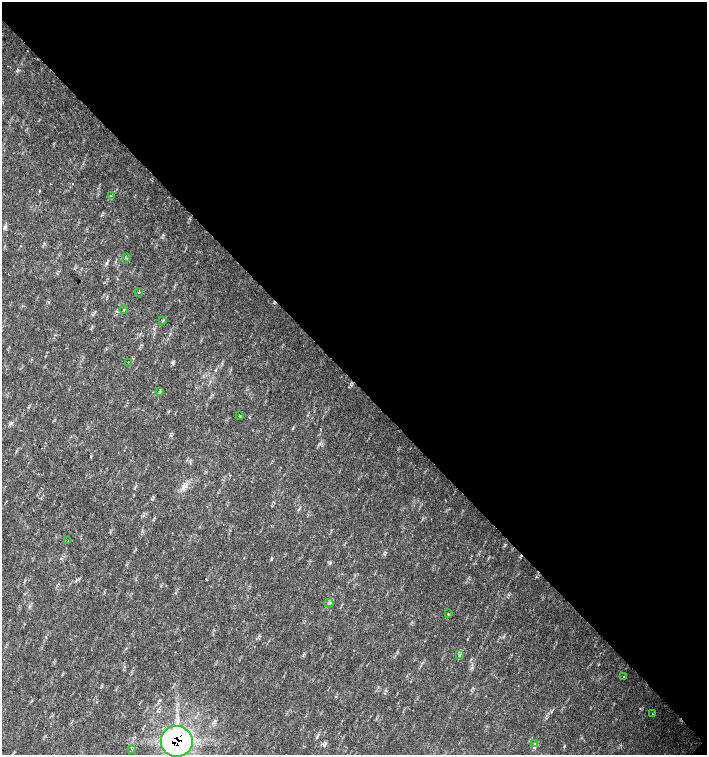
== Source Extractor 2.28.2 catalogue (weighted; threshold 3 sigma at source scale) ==
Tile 8 of 4 x 4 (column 4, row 2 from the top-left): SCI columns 4454-5862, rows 3013-4517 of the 6023 x 6029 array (HDU 1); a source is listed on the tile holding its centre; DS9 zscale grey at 2 x 2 block average (1 PNG px = mean of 2 x 2 image px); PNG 709 x 757 px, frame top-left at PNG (2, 2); each listed source drawn as its Kron ellipse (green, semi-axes under 4 px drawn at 4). Shown black and unused: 51% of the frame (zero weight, under 2 of 3 exposures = <1% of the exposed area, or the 3 px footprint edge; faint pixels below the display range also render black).
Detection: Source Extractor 2.28.2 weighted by HDU 2 'WHT'; one run over the whole footprint, this tile lists its part. Background 0.0239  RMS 0.0033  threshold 0.0147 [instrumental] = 3 sigma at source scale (4.5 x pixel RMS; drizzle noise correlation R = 1.50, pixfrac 1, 0.0396/0.0396 arcsec/px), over >= 5 px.
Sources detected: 18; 1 cosmic-ray / hot-pixel residue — neither listed nor drawn; the other 17 listed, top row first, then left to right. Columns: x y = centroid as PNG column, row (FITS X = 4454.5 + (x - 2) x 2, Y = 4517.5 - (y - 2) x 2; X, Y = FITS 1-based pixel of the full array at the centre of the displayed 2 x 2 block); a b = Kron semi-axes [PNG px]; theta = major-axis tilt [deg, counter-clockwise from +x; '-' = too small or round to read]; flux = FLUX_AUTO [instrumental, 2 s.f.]
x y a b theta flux
111 196 3 2 - 0.55
126 258 3 2 - 0.6
139 292 2 2 - 1.6
124 309 4 2 - 0.51
163 320 3 2 - 0.65
128 362 2 2 - 1.1
160 391 3 2 - 0.75
239 416 2 2 - 2.9
68 541 2 2 - 0.35
329 603 4 3 - 1.6
448 614 3 2 - 0.55
459 655 3 2 - 0.58
624 676 2 2 - 1.3
652 714 2 2 - 0.29
177 741 16 15 - 190
535 744 3 2 - 0.56
132 749 3 2 - 0.47
Overlapping masked pixels (flux is a lower limit): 1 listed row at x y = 177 741
Isophote crosses this tile's border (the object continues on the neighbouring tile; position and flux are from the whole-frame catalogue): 1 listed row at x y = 177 741
Diffuse or blended objects may show on this block-average render without a row.